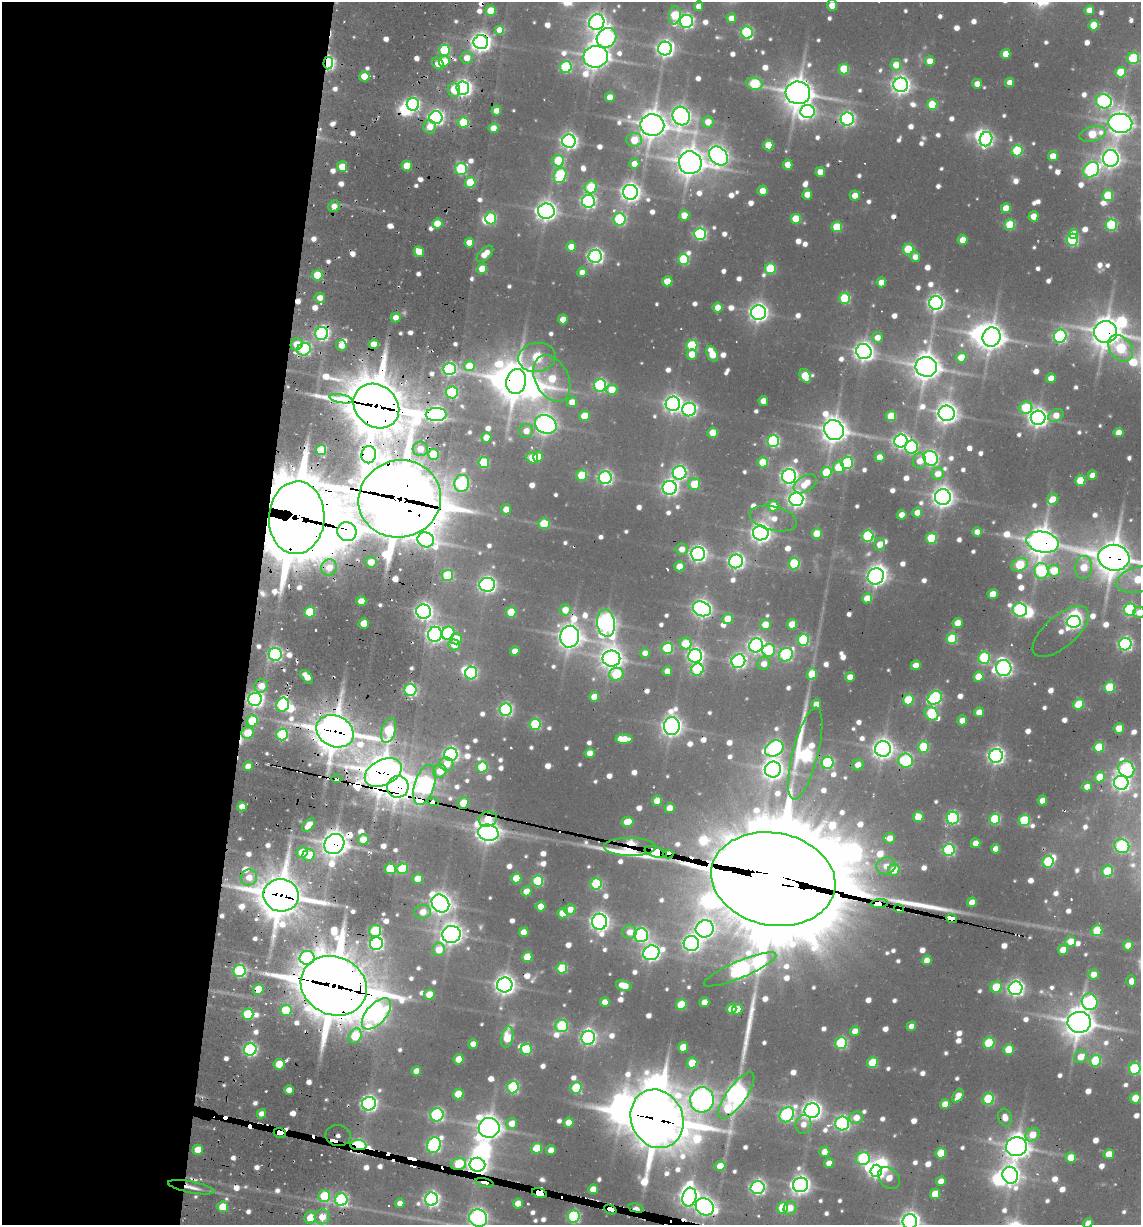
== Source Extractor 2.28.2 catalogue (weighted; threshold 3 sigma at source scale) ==
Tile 5 of 4 x 4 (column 1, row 2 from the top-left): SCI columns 250-1388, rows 2538-3760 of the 5093 x 4982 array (HDU 1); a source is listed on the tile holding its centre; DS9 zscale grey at full resolution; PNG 1143 x 1227 px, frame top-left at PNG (2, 2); each listed source drawn as its Kron ellipse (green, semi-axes under 4 px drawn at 4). Shown black and unused: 23% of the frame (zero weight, under 2 of 3 exposures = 7% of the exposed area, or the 3 px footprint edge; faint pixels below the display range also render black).
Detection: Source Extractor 2.28.2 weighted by HDU 2 'WHT'; one run over the whole footprint, this tile lists its part. Background 0.101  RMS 0.01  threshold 0.047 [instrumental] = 3 sigma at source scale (4.5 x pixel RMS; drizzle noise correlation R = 1.50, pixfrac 1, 0.05/0.05 arcsec/px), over >= 5 px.
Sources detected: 988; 8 too faint to see at this stretch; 25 inside a brighter object's white glare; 33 cosmic-ray / hot-pixel residue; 1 long thin detection or spike segment (spike, bleed or trail) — neither listed nor drawn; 5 inside a brighter listed object's ellipse — not listed separately; of the other 916, all 500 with FLUX_AUTO >= 12.3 (the completeness limit of this list) listed and drawn (416 fainter detections not listed), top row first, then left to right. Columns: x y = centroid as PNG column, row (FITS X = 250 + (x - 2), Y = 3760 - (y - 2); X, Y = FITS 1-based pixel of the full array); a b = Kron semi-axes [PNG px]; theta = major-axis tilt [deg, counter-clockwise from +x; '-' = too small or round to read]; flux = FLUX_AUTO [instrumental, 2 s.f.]
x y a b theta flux
832 5 5 5 - 26
698 6 5 4 - 13
1089 10 5 4 - 16
491 11 5 5 - 44
675 15 9 6 84 70
731 18 5 5 - 19
686 21 6 6 - 370
597 22 8 7 - 690
1094 25 5 5 - 39
500 30 5 5 - 30
747 32 6 6 - 190
607 38 10 9 - 460
481 42 7 7 - 880
665 49 7 7 - 650
444 50 5 5 - 120
1006 54 5 5 - 24
596 57 12 10 10 1500
467 58 6 6 - 16
1133 58 6 5 - 96
444 61 5 5 - 36
930 61 5 5 - 21
328 63 6 4 85 310
438 64 6 5 - 22
896 65 5 5 - 23
566 67 6 6 - 140
844 69 5 5 - 56
1121 72 5 5 - 56
364 76 5 5 - 25
1009 82 5 4 - 13
754 84 8 6 -15 100
977 84 5 5 - 13
901 85 7 7 - 760
463 88 6 6 - 570
454 90 7 6 - 29
798 93 12 11 - 2000
610 97 5 5 - 19
1104 101 8 7 - 330
413 104 6 6 - 290
932 105 5 5 - 63
496 111 5 5 - 14
807 111 7 6 - 240
681 116 9 8 - 850
436 118 6 6 - 420
847 119 6 6 - 350
463 122 5 5 - 76
708 122 5 5 - 19
1120 123 12 9 -7 1300
652 125 12 11 - 1800
430 127 6 6 - 16
493 128 5 5 - 18
1093 134 13 7 14 56
986 139 7 6 - 340
634 140 8 7 - 40
569 141 6 6 - 540
768 145 5 5 - 35
1017 151 5 5 - 100
718 156 11 8 -46 850
1053 156 5 5 - 23
1111 158 8 8 - 810
558 161 6 6 - 74
690 163 11 11 - 1700
634 164 5 5 - 17
788 164 5 5 - 20
407 166 5 5 - 42
342 167 5 5 - 28
461 169 6 6 - 130
1091 170 8 7 - 330
820 172 5 5 - 19
560 175 8 6 67 140
470 183 5 5 - 66
591 187 6 6 - 75
762 191 5 5 - 22
630 192 7 7 - 860
807 194 5 5 - 22
855 196 5 5 - 16
1108 196 5 5 - 62
588 201 6 6 - 370
334 206 6 5 - 13
1006 208 5 5 - 23
546 211 8 7 - 940
684 215 5 5 - 29
1033 216 5 5 - 20
491 218 6 5 - 120
620 219 6 6 - 170
796 219 5 5 - 46
438 224 5 5 - 40
1010 225 5 5 - 70
1111 225 6 5 - 140
837 227 5 5 - 63
700 234 6 6 - 230
1073 234 5 4 - 13
963 240 5 5 - 20
1072 240 6 6 - 170
469 243 5 5 - 23
571 247 5 5 - 17
908 249 5 5 - 83
419 252 5 5 - 38
485 254 10 5 44 20
595 256 6 6 - 480
915 257 5 5 - 13
684 259 5 5 - 110
482 269 5 5 - 30
770 269 5 5 - 81
582 272 5 4 - 14
317 275 5 5 - 54
667 281 5 5 - 28
881 282 5 4 - 17
320 298 5 5 - 13
845 298 5 5 - 110
936 303 7 6 - 530
718 308 5 5 - 20
758 313 7 7 - 780
396 318 5 5 - 14
563 319 5 5 - 23
1105 332 11 11 - 2000
322 333 6 6 - 340
1060 336 7 6 - 270
877 337 5 5 - 14
991 337 10 9 - 1500
297 344 6 5 - 21
374 344 5 5 - 20
341 345 5 5 - 15
692 345 5 5 - 110
1121 348 15 10 -53 110
304 349 7 6 - 230
864 351 8 7 - 870
692 354 5 5 - 23
712 354 8 5 -64 44
537 357 19 14 9 120
961 357 5 5 - 28
469 366 5 5 - 34
926 367 10 10 - 1700
449 369 6 6 - 280
805 376 7 5 -64 49
552 378 25 16 -63 74
1051 378 5 4 - 20
516 381 12 10 77 2500
600 385 6 6 - 230
612 390 6 5 - 34
452 392 6 6 - 150
341 399 11 3 -10 570
763 401 5 4 - 19
572 402 5 5 - 19
673 404 7 7 - 650
376 406 24 20 -40 5600
1026 408 6 6 - 82
689 409 7 6 - 350
947 413 8 7 - 1100
436 414 10 6 1 540
1056 415 8 5 28 20
584 416 5 5 - 42
891 416 5 5 - 52
1038 418 7 7 - 860
546 424 11 9 -26 920
834 430 10 9 - 1700
526 431 7 6 - 15
1119 432 5 4 - 18
713 433 5 5 - 33
486 437 5 5 - 26
773 441 6 6 - 220
901 441 7 6 - 460
912 447 6 6 - 200
420 449 7 7 - 18
321 450 5 5 - 65
434 454 5 5 - 58
369 455 9 7 79 640
538 457 5 5 - 18
880 457 5 4 - 19
532 458 6 5 - 39
931 458 8 6 -47 360
919 461 7 6 - 17
763 462 5 5 - 54
484 463 5 5 - 76
847 463 6 6 - 130
839 467 6 5 - 52
826 472 6 5 - 60
680 473 7 6 - 330
938 474 6 6 - 20
582 475 5 5 - 64
1092 475 5 4 - 14
789 476 7 7 - 580
605 478 6 6 - 360
1080 480 5 5 - 50
462 483 8 7 - 230
694 484 6 5 - 43
805 484 13 7 32 31
670 488 7 7 - 510
943 497 8 8 - 980
400 499 41 38 15 8500
796 499 7 7 - 570
1053 499 6 5 - 13
773 506 5 5 - 32
506 509 5 5 - 16
917 513 5 5 - 17
902 515 5 4 - 15
297 518 36 28 87 11000
773 519 24 12 -13 26
544 524 5 5 - 68
347 532 10 9 - 1200
977 532 5 5 - 13
761 533 7 7 - 930
817 534 5 5 - 44
868 536 6 5 - 150
931 538 5 5 - 77
426 540 8 7 - 290
1043 542 16 10 -11 2100
880 544 6 5 - 16
682 549 6 6 - 13
698 554 7 7 - 570
1114 558 15 13 -9 2700
736 561 7 7 - 490
371 562 5 5 - 22
794 564 6 5 - 100
1020 565 8 6 27 84
679 566 5 5 - 21
329 567 8 8 - 17
1084 567 11 8 84 40
1041 571 8 7 - 170
1054 571 6 6 - 43
447 575 6 5 - 85
876 576 8 8 - 700
1139 580 23 12 12 61
487 585 8 7 - 520
993 594 5 5 - 19
867 598 5 5 - 23
361 601 5 5 - 21
702 609 9 7 -23 720
565 610 5 5 - 20
1020 610 7 6 - 270
1130 610 6 6 - 190
310 612 5 5 - 84
424 612 7 7 - 630
511 612 5 5 - 54
1139 612 6 5 - 14
728 619 5 5 - 28
1074 622 7 5 7 290
364 623 5 5 - 27
606 623 13 9 -84 770
958 623 5 5 - 22
792 624 5 5 - 27
765 625 5 5 - 25
1061 631 34 15 41 21
448 633 7 6 - 140
435 634 7 7 - 520
570 637 11 9 77 1400
456 639 6 5 - 25
952 639 5 5 - 95
803 640 6 5 - 140
685 644 6 5 - 57
1125 644 6 6 - 320
454 645 6 5 - 20
756 645 7 7 - 510
667 648 6 5 - 99
769 650 6 6 - 88
515 651 5 4 - 14
645 653 5 5 - 14
275 654 6 6 - 310
786 655 7 6 - 200
695 656 7 6 - 480
984 658 6 6 - 120
611 659 9 8 - 1100
738 661 7 6 - 390
764 664 6 6 - 15
916 665 5 5 - 19
1004 668 8 7 - 580
697 670 6 6 - 130
667 671 5 4 - 17
471 673 6 6 - 200
616 674 7 6 - 74
812 674 5 5 - 41
307 677 8 5 -47 18
850 677 5 5 - 15
978 677 5 5 - 29
261 686 7 6 - 20
1109 687 5 5 - 71
410 690 6 6 - 230
594 697 5 5 - 23
935 698 8 6 33 220
255 699 7 6 - 500
908 700 5 5 - 77
816 704 5 4 - 16
1079 704 5 5 - 56
282 705 7 6 - 200
506 710 6 6 - 270
979 712 5 4 - 20
931 714 7 6 - 120
962 720 5 5 - 20
252 721 6 5 - 65
535 724 5 5 - 120
672 726 9 8 - 970
1119 728 5 5 - 29
335 731 19 15 -26 3400
389 731 12 7 72 110
248 733 6 5 - 37
282 735 6 6 - 140
624 739 8 5 0 22
923 747 6 5 - 83
1099 747 5 5 - 62
774 748 10 7 31 310
883 749 8 7 - 1000
590 753 5 5 - 17
451 754 6 6 - 380
805 754 47 12 76 340
996 756 7 6 - 560
906 761 7 7 - 190
827 763 6 6 - 160
446 764 7 6 - 19
858 765 6 5 - 15
248 766 5 5 - 16
482 767 6 5 - 91
1126 769 9 7 -55 230
773 770 8 8 - 1000
440 771 7 6 - 28
383 772 19 12 27 2500
1100 777 5 5 - 32
337 779 5 3 - 36
1121 783 7 7 - 520
425 785 21 9 72 470
398 787 11 10 - 1700
1087 787 5 5 - 13
657 801 5 5 - 20
1042 801 5 5 - 17
433 802 5 3 - 570
463 803 6 5 - 40
242 807 5 4 - 13
669 808 5 5 - 20
918 817 5 5 - 38
953 818 6 6 - 230
488 819 9 7 15 28
995 819 5 5 - 110
1024 821 5 5 - 96
627 822 6 5 - 31
309 825 8 5 48 18
488 833 10 8 -13 1200
889 838 6 5 - 18
363 839 5 5 - 24
975 843 5 4 - 15
334 844 10 9 - 1800
1122 846 7 7 - 220
630 847 26 9 -1 260
995 849 5 4 - 13
949 850 6 6 - 190
302 852 5 5 - 36
656 852 11 5 -14 3400
668 854 5 4 - 720
308 855 6 5 - 36
1048 862 6 5 - 110
886 866 10 8 15 16
390 869 6 5 - 59
402 869 6 5 - 84
894 870 6 5 - 28
1108 871 6 5 - 80
249 877 8 8 - 15
516 878 5 5 - 39
418 879 5 5 - 31
773 879 63 46 -10 48000
538 881 5 5 - 110
596 884 6 5 - 140
526 891 5 5 - 20
281 895 17 16 - 4000
972 902 5 4 - 20
440 904 9 8 - 1000
879 904 9 4 4 1600
541 906 5 5 - 25
570 909 5 5 - 15
899 909 5 4 - 79
423 912 8 7 - 20
563 913 5 5 - 25
951 919 5 4 - 410
600 922 8 7 - 790
705 929 9 8 - 780
1097 930 6 5 - 59
375 931 6 6 - 110
524 932 5 5 - 24
629 932 7 6 - 17
451 934 9 8 - 1100
641 935 7 7 - 280
1071 941 5 5 - 24
691 943 7 7 - 550
376 944 6 6 - 310
1128 945 5 5 - 17
439 950 7 6 - 32
1063 950 5 5 - 24
651 953 8 7 - 570
527 957 5 5 - 44
307 958 7 7 - 150
927 960 5 4 - 17
562 968 5 5 - 81
740 969 39 8 23 910
240 971 6 6 - 210
1094 974 5 5 - 17
1131 981 6 5 - 15
505 985 7 7 - 940
334 986 34 29 -25 7600
624 986 8 5 -17 31
996 987 6 5 - 56
1016 988 7 6 - 510
258 989 5 5 - 45
429 994 5 5 - 30
605 1002 5 4 - 15
704 1002 5 4 - 21
1090 1002 8 8 - 200
681 1005 5 5 - 59
731 1009 5 5 - 29
737 1009 5 5 - 26
286 1010 5 5 - 68
248 1014 5 5 - 75
376 1014 19 10 48 520
1079 1022 12 10 2 2100
562 1026 6 6 - 140
911 1026 5 4 - 13
855 1031 5 5 - 17
355 1036 8 6 60 68
507 1037 11 6 77 58
588 1038 7 6 - 400
841 1043 6 5 - 160
989 1043 6 5 - 93
473 1044 5 4 - 14
683 1047 5 5 - 33
250 1049 6 6 - 280
526 1049 5 5 - 90
1009 1049 5 5 - 45
1081 1057 7 6 - 21
459 1059 5 5 - 30
1095 1061 6 5 - 81
692 1063 5 5 - 38
872 1063 5 5 - 63
279 1064 5 5 - 42
1135 1069 6 5 - 140
416 1071 5 4 - 16
513 1087 6 5 - 170
576 1088 6 5 - 91
289 1090 5 4 - 12
458 1094 5 5 - 49
736 1096 27 9 54 990
958 1096 7 4 57 19
1135 1098 5 5 - 39
988 1099 6 5 - 110
702 1100 12 12 - 920
369 1104 7 6 - 470
945 1104 5 5 - 21
812 1111 8 7 - 800
262 1114 4 4 - 12
437 1115 7 6 - 250
787 1115 8 6 48 290
856 1118 7 6 - 17
1005 1118 9 6 -75 13
657 1119 30 26 -65 5600
512 1123 5 5 - 19
568 1123 5 5 - 24
842 1123 7 6 - 350
803 1124 9 7 70 13
489 1128 10 10 - 1500
280 1133 6 5 - 1800
1033 1135 8 6 37 25
338 1136 12 10 -7 130
358 1145 8 5 -5 300
434 1145 8 6 62 290
1017 1147 10 9 - 1600
537 1148 5 5 - 57
198 1150 5 5 - 26
551 1150 5 5 - 15
824 1152 5 5 - 19
941 1153 5 5 - 51
1109 1154 5 5 - 24
1071 1157 5 5 - 28
863 1159 7 6 - 160
829 1163 5 4 - 14
458 1164 8 6 13 70
477 1165 8 7 - 870
720 1166 5 5 - 20
876 1171 6 5 - 420
1010 1175 8 7 - 760
889 1178 12 9 -46 20
941 1181 5 5 - 18
485 1183 9 3 -14 150
800 1185 8 7 - 760
191 1187 24 5 -11 13
758 1187 7 6 - 400
593 1189 5 5 - 25
539 1193 8 4 -19 2200
935 1194 5 5 - 34
324 1196 6 6 - 73
689 1197 9 7 75 700
432 1199 7 6 - 450
341 1200 6 6 - 250
400 1203 5 4 - 13
518 1203 5 5 - 20
223 1207 5 5 - 48
705 1207 9 8 - 730
636 1208 8 4 -12 15
783 1208 5 5 - 87
790 1208 7 6 - 17
610 1210 6 4 -22 2200
322 1217 7 7 - 22
574 1217 6 6 - 200
310 1218 6 6 - 26
478 1218 9 8 - 750
910 1221 7 7 - 800
1088 1223 5 4 - 13
Overlapping masked pixels (flux is a lower limit): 59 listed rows (the first 20) at x y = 481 42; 444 61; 328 63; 798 93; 1105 332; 322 333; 297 344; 304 349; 516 381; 341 399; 376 406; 436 414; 369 455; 400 499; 297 518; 347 532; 1043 542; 1114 558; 511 612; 570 637
Isophote crosses this tile's border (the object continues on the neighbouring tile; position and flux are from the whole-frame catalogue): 9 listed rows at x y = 832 5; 1120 123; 1114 558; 1139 580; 1139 612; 1135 1069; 478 1218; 910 1221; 1088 1223